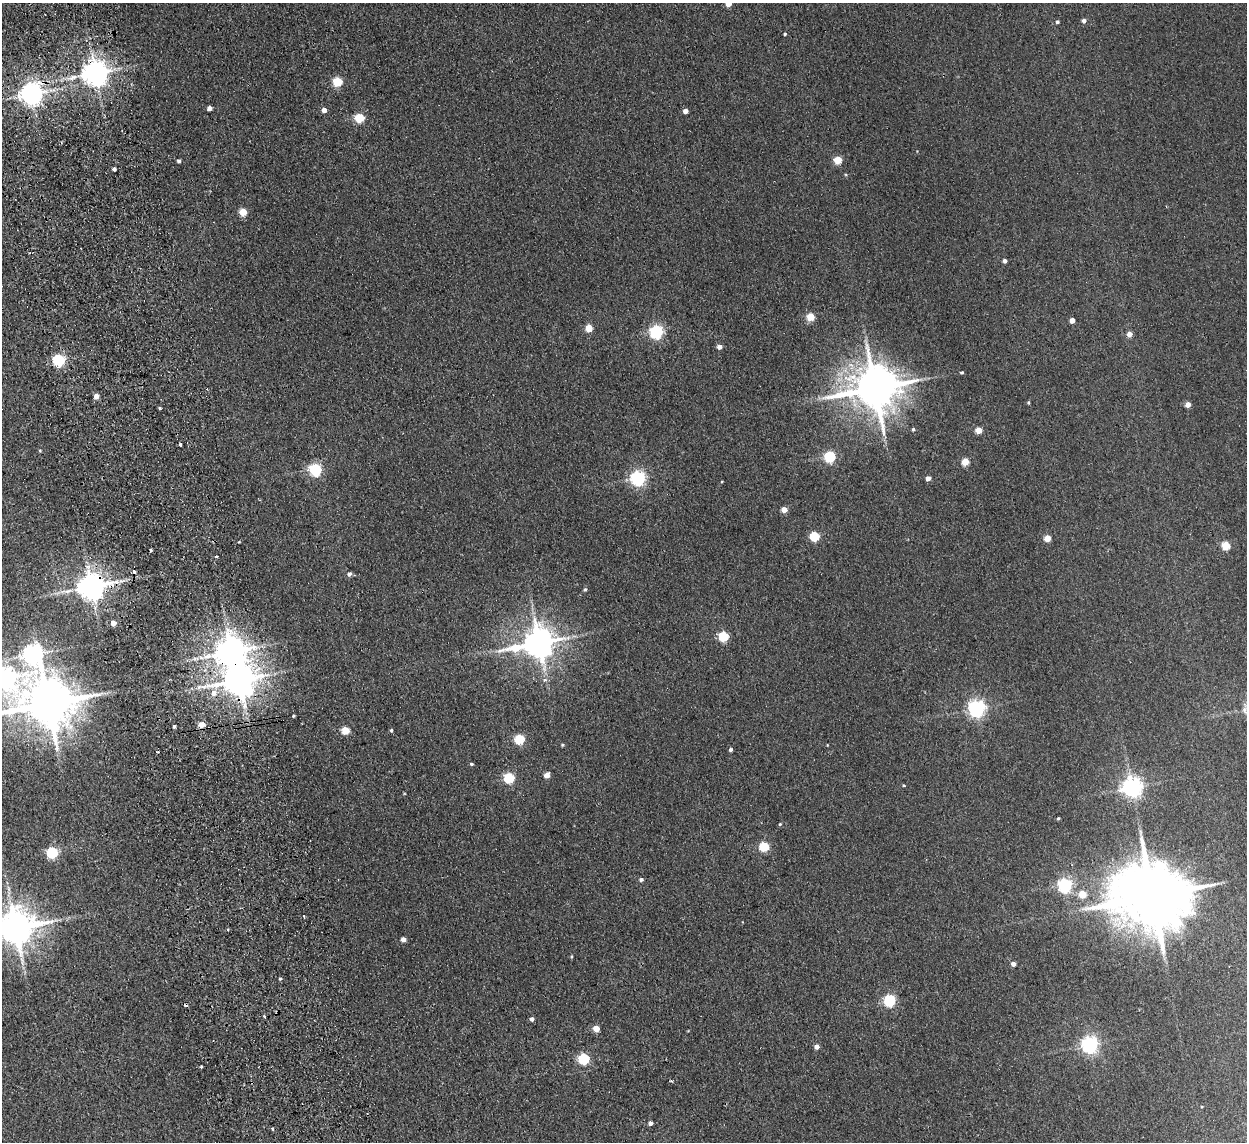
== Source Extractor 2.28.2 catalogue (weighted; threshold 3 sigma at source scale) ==
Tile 11 of 4 x 4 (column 3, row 3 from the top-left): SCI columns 2542-3786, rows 1294-2433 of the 5083 x 4981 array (HDU 1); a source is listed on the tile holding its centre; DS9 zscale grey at full resolution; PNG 1249 x 1144 px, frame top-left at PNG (2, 3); no overlay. Shown black and unused: <1% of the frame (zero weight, under 2 of 3 exposures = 3% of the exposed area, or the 3 px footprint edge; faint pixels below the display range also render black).
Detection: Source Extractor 2.28.2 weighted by HDU 2 'WHT'; one run over the whole footprint, this tile lists its part. Background 0.0671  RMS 0.0097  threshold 0.0438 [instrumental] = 3 sigma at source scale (4.5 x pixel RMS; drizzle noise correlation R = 1.50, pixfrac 1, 0.05/0.05 arcsec/px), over >= 5 px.
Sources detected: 97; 3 cosmic-ray / hot-pixel residue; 1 long thin detection or spike segment (spike, bleed or trail) — not listed; the other 93 listed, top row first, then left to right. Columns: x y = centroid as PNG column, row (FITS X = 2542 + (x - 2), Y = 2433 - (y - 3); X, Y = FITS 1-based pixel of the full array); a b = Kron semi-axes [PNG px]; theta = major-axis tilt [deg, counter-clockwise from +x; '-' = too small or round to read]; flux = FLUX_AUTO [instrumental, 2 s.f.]
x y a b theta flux
728 4 4 4 - 11
1084 21 5 5 - 3.4
1057 22 4 4 - 1.8
785 34 4 3 - 1.2
95 73 7 7 - 1100
337 81 5 5 - 51
31 94 7 7 - 820
209 108 4 4 - 5.3
324 110 4 4 - 5.4
685 111 4 4 - 5.8
359 118 5 5 - 52
837 160 5 5 - 30
179 161 4 3 - 2.2
114 169 4 3 - 5.6
243 212 5 5 - 25
1005 261 4 4 - 3.1
810 317 5 5 - 31
1072 320 4 4 - 8
589 328 5 4 - 23
656 332 6 5 - 190
1129 334 5 5 - 7
719 347 4 4 - 5.5
58 360 5 5 - 120
962 372 4 3 - 1.2
875 388 13 12 - 4100
96 396 4 4 - 8.3
1028 402 4 3 - 1.1
1188 404 4 4 - 8.4
160 408 3 3 - 1.2
913 429 4 4 - 1.4
978 430 4 4 - 20
180 444 4 3 - 7.4
40 450 4 3 - 0.94
830 457 5 5 - 97
965 462 5 4 - 26
315 469 6 6 - 130
638 478 6 6 - 240
928 478 4 4 - 6.2
784 509 4 4 - 12
814 536 5 5 - 53
1047 538 4 4 - 19
1225 545 5 5 - 36
151 550 3 3 - 2.4
216 556 3 3 - 1.9
349 574 5 5 - 3.2
91 586 8 7 - 1400
585 589 5 4 - 1.5
113 623 4 4 - 8.6
723 636 5 5 - 68
539 643 9 8 - 1800
231 652 9 8 - 1600
32 654 10 8 -70 540
3 678 11 9 -27 720
239 680 11 9 -32 2000
214 693 7 7 - 7.3
48 703 16 13 4 5100
976 708 6 6 - 370
293 716 3 3 - 1.2
201 725 5 4 - 15
174 726 3 3 - 2
391 730 4 4 - 1.4
345 731 5 5 - 25
519 739 5 5 - 59
562 745 4 4 - 1.2
730 750 4 4 - 2
471 764 4 3 - 1.4
547 775 5 4 - 9.2
509 778 5 5 - 74
904 785 3 3 - 0.83
1132 787 7 6 - 540
1058 818 4 3 - 0.98
780 824 4 3 - 0.94
764 846 5 5 - 57
52 852 5 5 - 120
641 879 4 4 - 2.3
1065 885 6 6 - 200
1083 894 5 5 - 24
1153 896 21 17 -1 10000
15 928 11 9 17 2500
403 939 4 4 - 6.3
571 956 5 3 - 0.9
1013 964 4 4 - 4.1
280 979 4 3 - 1.2
889 1000 5 5 - 110
264 1016 3 3 - 1.3
532 1019 4 4 - 3.3
596 1029 5 4 - 13
1089 1045 6 6 - 360
817 1047 4 4 - 5.5
584 1059 5 5 - 94
201 1067 3 3 - 2
650 1123 4 4 - 3.7
272 1129 3 3 - 2.2
Overlapping masked pixels (flux is a lower limit): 5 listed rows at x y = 95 73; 31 94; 91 586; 231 652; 239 680
Isophote crosses this tile's border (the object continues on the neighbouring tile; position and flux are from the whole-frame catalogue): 4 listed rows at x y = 728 4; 3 678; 48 703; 15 928